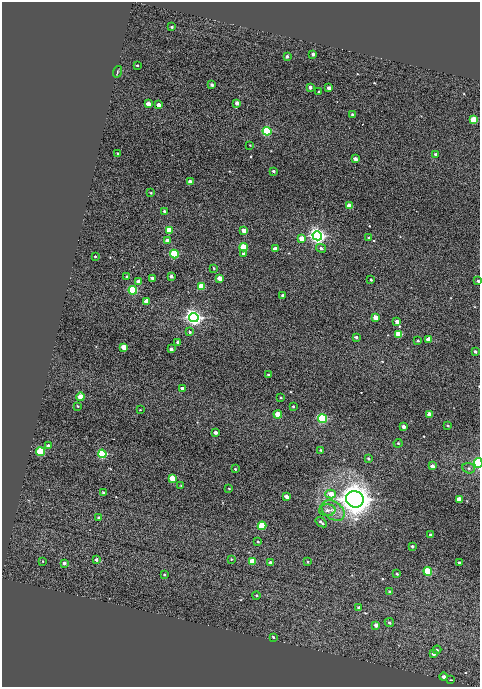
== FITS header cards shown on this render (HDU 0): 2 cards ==
NAXIS1  =                  478
NAXIS2  =                  685

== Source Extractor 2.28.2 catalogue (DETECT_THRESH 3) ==
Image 478 x 685 px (HDU 0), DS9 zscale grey, 1 PNG px = 1 image px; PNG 482 x 689 px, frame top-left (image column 1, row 685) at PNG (2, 2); each listed source drawn as its Kron ellipse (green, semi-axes under 4 px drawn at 4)
Background 1020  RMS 1.2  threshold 3.73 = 3 sigma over >= 5 px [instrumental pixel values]
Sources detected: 120; all 120 listed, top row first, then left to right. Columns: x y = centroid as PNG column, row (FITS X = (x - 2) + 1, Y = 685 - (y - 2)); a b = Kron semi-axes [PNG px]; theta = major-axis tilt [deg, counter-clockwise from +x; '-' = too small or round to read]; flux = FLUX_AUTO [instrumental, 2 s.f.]
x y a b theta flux
172 27 3 3 - 100
313 54 3 3 - 290
287 56 3 3 - 210
137 65 3 2 - 80
117 72 6 3 72 81
212 85 3 3 - 210
310 87 4 3 - 300
329 88 4 3 - 480
319 92 3 3 - 97
237 103 4 3 - 510
148 104 4 3 - 850
158 105 4 3 - 580
352 114 3 3 - 97
474 120 4 4 - 3300
267 131 4 4 - 10000
250 145 2 2 - 43
118 153 3 2 - 61
435 154 3 3 - 160
355 159 4 3 - 460
273 171 3 3 - 140
190 182 4 3 - 720
151 193 3 2 - 71
349 206 4 3 - 1200
164 211 3 3 - 110
169 230 4 4 - 4700
244 230 4 3 - 670
317 236 5 4 - 53000
302 238 4 4 - 1000
369 238 4 3 - 230
167 241 4 3 - 560
244 247 4 4 - 2900
321 248 5 4 - 170
275 249 4 3 - 1100
243 253 3 3 - 180
174 254 4 4 - 8200
95 256 2 2 - 71
214 268 3 3 - 87
171 276 3 3 - 300
127 277 3 3 - 120
153 278 4 3 - 310
220 278 4 3 - 950
371 280 3 3 - 100
138 281 3 3 - 450
478 281 3 3 - 150
201 286 4 4 - 3100
133 290 4 4 - 11000
283 295 3 3 - 130
147 301 4 4 - 1300
375 317 4 3 - 920
194 318 5 4 - 59000
397 321 4 3 - 520
190 332 4 3 - 140
399 334 4 4 - 2900
356 337 3 3 - 170
429 339 4 3 - 1300
418 340 4 3 - 98
178 342 3 3 - 240
124 347 4 3 - 1400
171 349 3 3 - 310
475 351 3 3 - 220
269 375 3 3 - 190
182 388 3 3 - 240
81 397 4 4 - 1900
281 397 3 2 - 71
78 406 3 2 - 64
293 406 3 3 - 110
140 410 3 2 - 50
278 414 4 4 - 1800
430 414 4 4 - 1300
322 419 4 4 - 13000
403 426 3 3 - 380
448 426 4 2 - 71
215 432 3 3 - 340
398 443 4 4 - 99
48 446 4 3 - 270
321 450 3 3 - 78
41 452 4 4 - 8400
102 454 4 4 - 12000
368 458 4 3 - 130
478 463 5 3 - 4500
432 466 4 3 - 400
469 468 6 5 - 160
235 469 3 3 - 88
172 478 4 4 - 1500
181 485 4 2 - 57
229 488 3 2 - 59
103 493 3 3 - 130
331 494 5 4 - 1100
286 497 4 3 - 610
355 499 9 8 - 120000
459 499 4 4 - 1500
327 510 8 6 2 350
333 510 13 8 -36 730
99 518 3 3 - 240
321 522 6 3 -37 170
262 526 4 4 - 5800
431 535 4 3 - 300
258 541 4 3 - 86
412 546 3 3 - 130
231 559 3 3 - 78
96 560 3 3 - 190
43 561 4 3 - 59
252 562 4 4 - 2800
270 562 4 3 - 230
308 562 4 3 - 84
459 562 3 3 - 110
64 563 3 3 - 290
428 571 4 4 - 7600
397 574 3 2 - 83
164 575 3 2 - 73
390 592 4 3 - 260
256 595 4 4 - 95
359 608 4 3 - 380
389 622 5 4 - 150
376 625 4 3 - 500
273 637 3 3 - 97
437 650 4 4 - 120
433 654 4 3 - 350
444 677 4 4 - 330
451 680 4 2 - 64
At the frame edge (FLAGS 8, measured only in part): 2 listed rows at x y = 478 281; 478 463